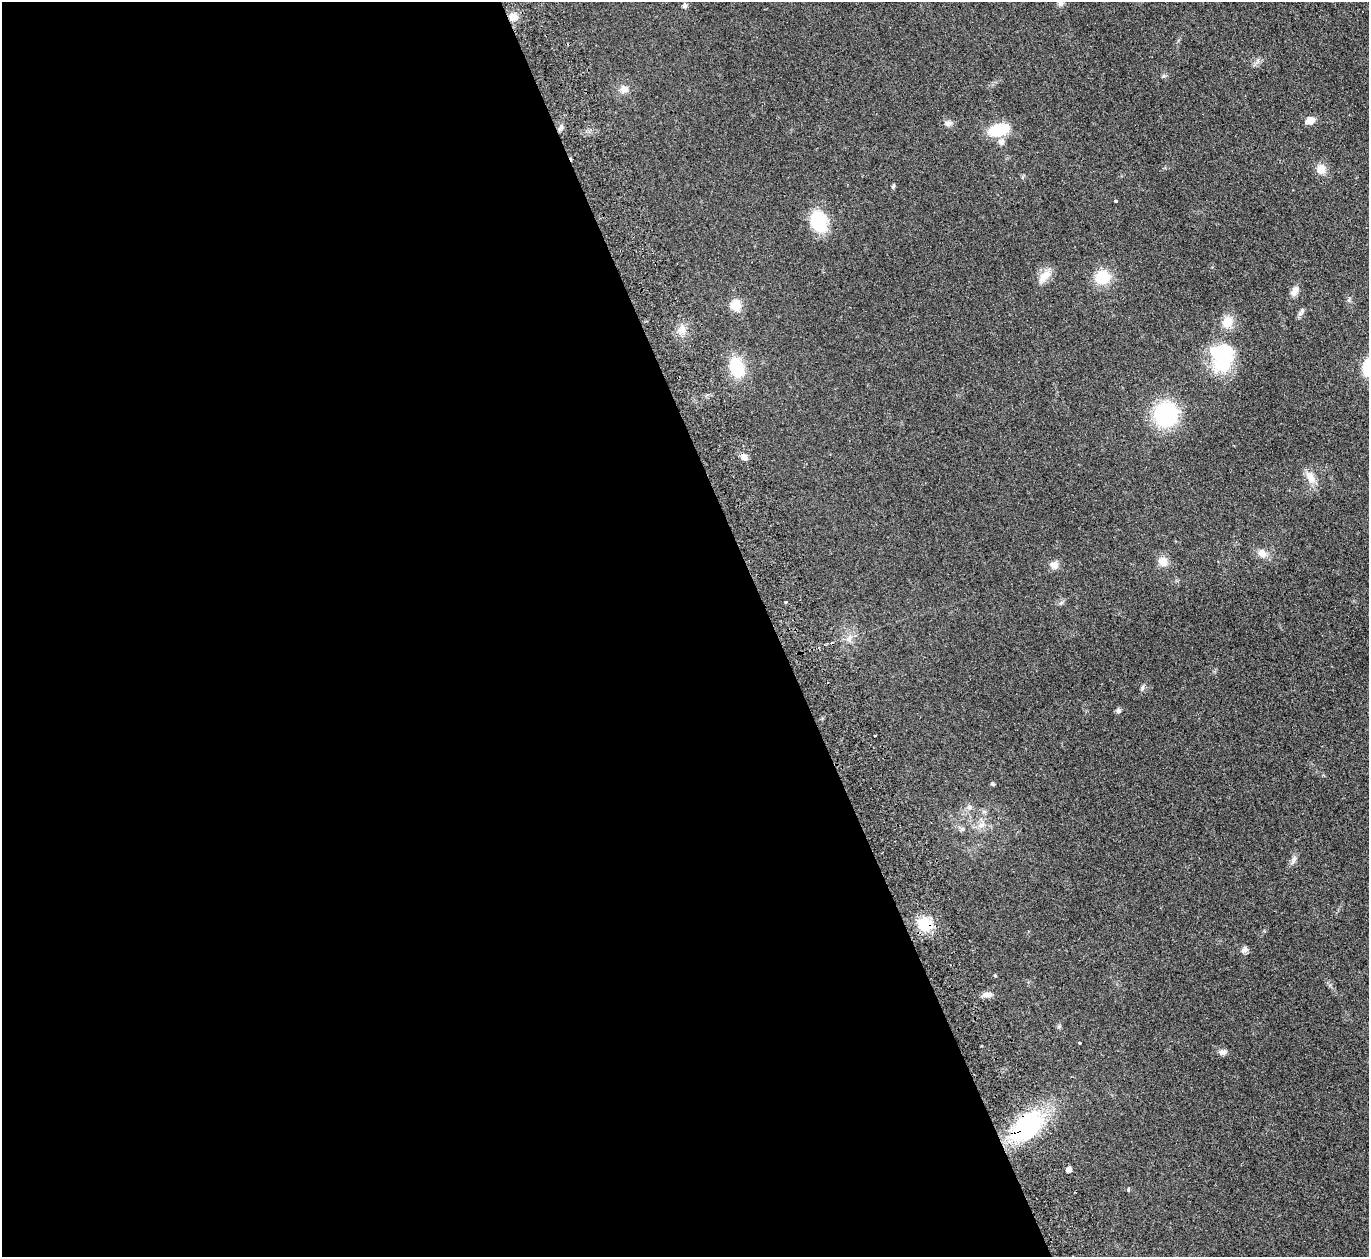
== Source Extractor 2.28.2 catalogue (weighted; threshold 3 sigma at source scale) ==
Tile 9 of 4 x 4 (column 1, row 3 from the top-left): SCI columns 55-1421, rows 1560-2814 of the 5577 x 5501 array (HDU 1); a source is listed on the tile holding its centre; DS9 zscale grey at full resolution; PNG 1371 x 1259 px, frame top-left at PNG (2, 2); no overlay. Shown black and unused: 57% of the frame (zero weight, under 2 of 3 exposures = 3% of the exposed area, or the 3 px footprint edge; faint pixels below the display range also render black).
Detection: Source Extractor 2.28.2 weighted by HDU 2 'WHT'; one run over the whole footprint, this tile lists its part. Background 0.0847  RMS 0.0093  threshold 0.0421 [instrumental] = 3 sigma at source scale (4.5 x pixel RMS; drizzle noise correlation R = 1.50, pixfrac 1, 0.05/0.05 arcsec/px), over >= 5 px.
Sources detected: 47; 1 inside a brighter listed object's ellipse — not listed separately; the other 46 listed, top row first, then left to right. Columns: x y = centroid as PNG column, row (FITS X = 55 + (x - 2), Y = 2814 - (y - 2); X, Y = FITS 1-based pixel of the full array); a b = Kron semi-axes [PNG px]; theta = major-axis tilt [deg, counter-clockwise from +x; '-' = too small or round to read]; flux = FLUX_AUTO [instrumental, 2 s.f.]
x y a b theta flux
1060 3 8 7 - 2.8
685 6 6 6 - 2.2
513 17 11 10 - 7.2
624 89 10 10 - 5.3
1310 120 11 8 20 7.3
948 123 9 8 - 3.4
561 127 7 6 - 2.3
998 130 18 10 13 34
1001 142 9 8 - 4
1321 169 12 11 - 8.3
893 186 6 4 68 1.3
1115 201 3 3 - 1.4
819 221 19 14 -68 44
1044 277 22 10 48 9.7
1102 277 14 13 - 27
1294 291 13 8 62 5.8
736 305 6 5 - 49
1301 311 14 5 53 2.6
682 330 10 9 - 6.5
1222 357 36 27 84 60
737 367 17 11 -70 40
1368 367 14 8 79 40
1166 414 19 17 76 90
744 457 9 7 -43 3.9
1311 478 16 10 -61 9.1
1262 553 12 9 -33 6.5
1163 562 12 11 - 8
1054 565 10 9 - 5.5
786 602 3 3 - 2.6
849 638 13 7 55 5.4
1142 688 7 4 72 1.6
1118 711 6 6 - 2.3
875 735 3 2 - 0.69
993 784 5 4 - 1.1
969 807 8 7 - 2.9
981 825 9 7 28 4.3
962 829 6 6 - 1.7
1294 859 14 3 77 2.5
925 924 13 12 - 28
1245 949 8 8 - 2.8
987 995 11 7 5 4.2
1080 1043 3 3 - 3.2
1223 1052 10 7 1 3.5
1027 1127 26 17 43 130
1069 1170 5 5 - 5.5
1128 1190 5 4 - 1
Overlapping masked pixels (flux is a lower limit): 3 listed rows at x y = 513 17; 925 924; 1027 1127
Isophote crosses this tile's border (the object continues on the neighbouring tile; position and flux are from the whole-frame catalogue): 2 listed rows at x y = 1060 3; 1368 367
Unlisted compact peaks at least as high as the median listed source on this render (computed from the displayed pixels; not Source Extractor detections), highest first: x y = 1059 1026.